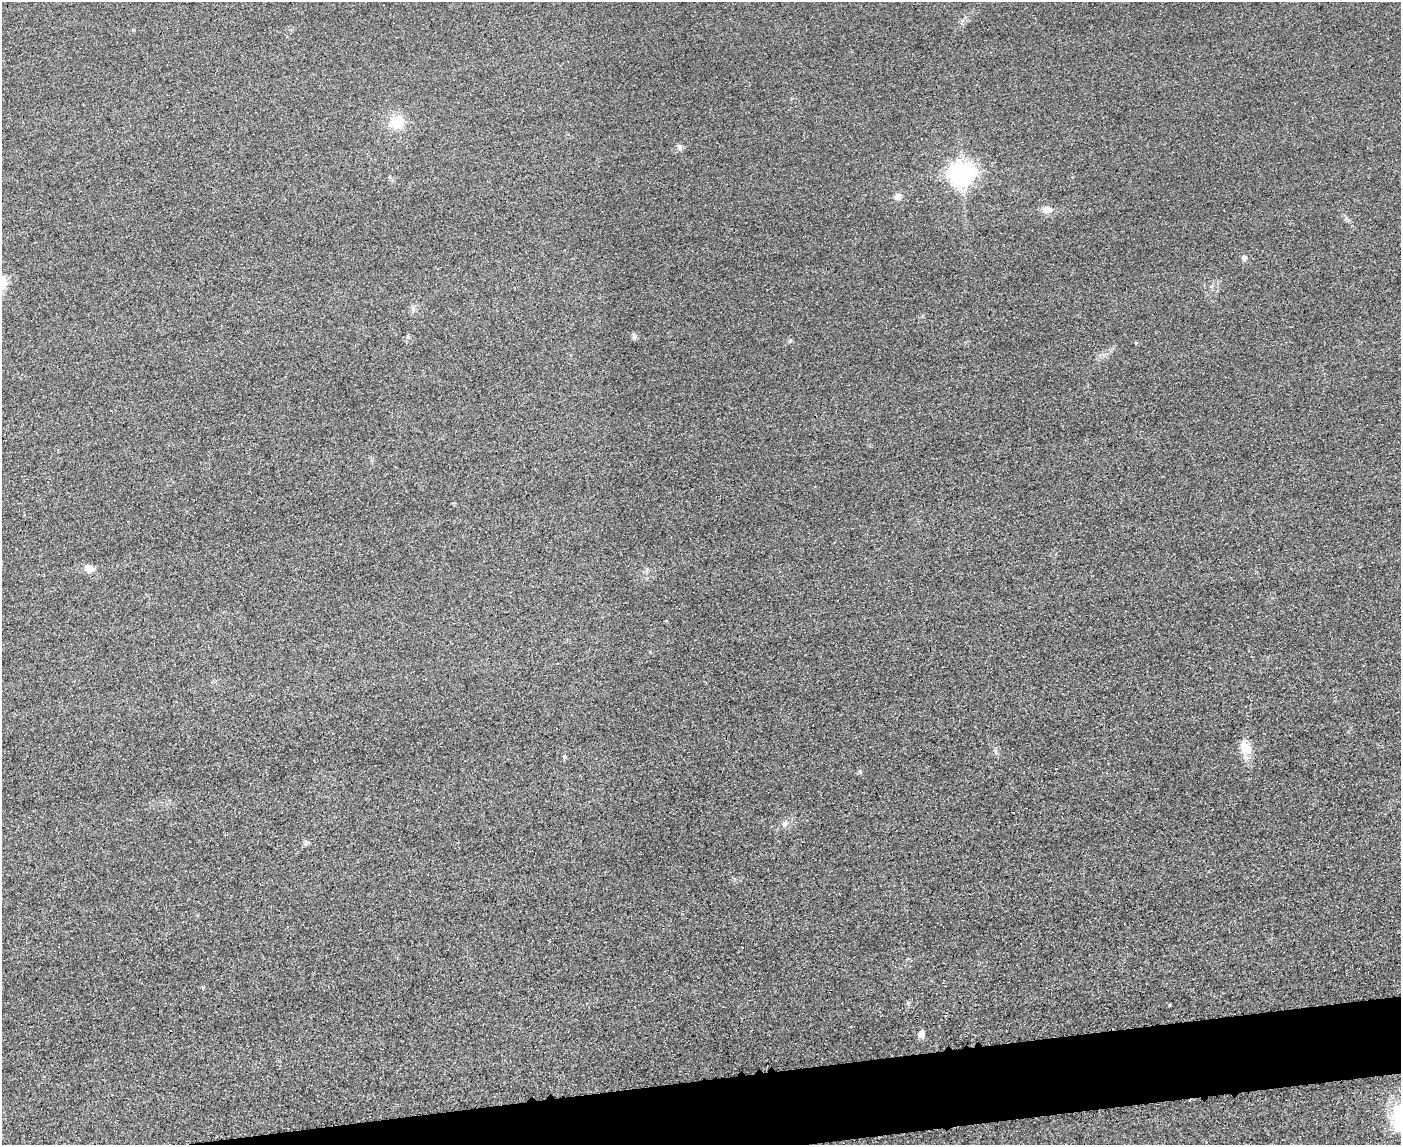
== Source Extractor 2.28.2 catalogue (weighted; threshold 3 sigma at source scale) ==
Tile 5 of 3 x 4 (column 2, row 2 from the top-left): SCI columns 1652-3050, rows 2308-3450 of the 4592 x 4615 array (HDU 1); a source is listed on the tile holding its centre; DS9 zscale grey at full resolution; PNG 1403 x 1147 px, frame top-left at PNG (2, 2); no overlay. Shown black and unused: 4% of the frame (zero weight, under 3 of 4 exposures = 3% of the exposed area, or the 3 px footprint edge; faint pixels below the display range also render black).
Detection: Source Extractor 2.28.2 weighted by HDU 2 'WHT'; one run over the whole footprint, this tile lists its part. Background 0.0645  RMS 0.017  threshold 0.0772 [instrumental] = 3 sigma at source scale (4.5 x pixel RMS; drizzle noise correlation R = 1.50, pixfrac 1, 0.05/0.05 arcsec/px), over >= 5 px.
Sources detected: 17; all 17 listed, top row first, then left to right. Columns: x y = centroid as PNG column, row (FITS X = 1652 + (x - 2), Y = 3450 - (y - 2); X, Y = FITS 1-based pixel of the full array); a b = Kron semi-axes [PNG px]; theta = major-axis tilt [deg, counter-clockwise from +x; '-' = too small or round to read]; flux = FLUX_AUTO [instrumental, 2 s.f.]
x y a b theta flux
397 122 18 16 67 34
680 147 9 5 -62 4.5
962 173 8 7 - 1400
898 197 8 7 - 8.7
1047 210 13 9 -1 11
1244 258 5 5 - 8.2
408 337 5 5 - 2.7
634 337 8 6 75 4
790 341 6 4 89 2.1
89 568 10 8 -11 14
1245 748 20 13 -64 24
564 756 5 4 - 2.1
785 823 9 7 45 6.3
305 843 7 5 69 3.7
1170 1005 3 3 - 2.1
921 1034 5 5 - 23
1400 1117 29 19 76 95
Isophote crosses this tile's border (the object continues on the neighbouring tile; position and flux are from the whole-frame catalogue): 1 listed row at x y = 1400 1117
Unlisted compact peaks at least as high as the median listed source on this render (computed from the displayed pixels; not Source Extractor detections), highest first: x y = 908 1003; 860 771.